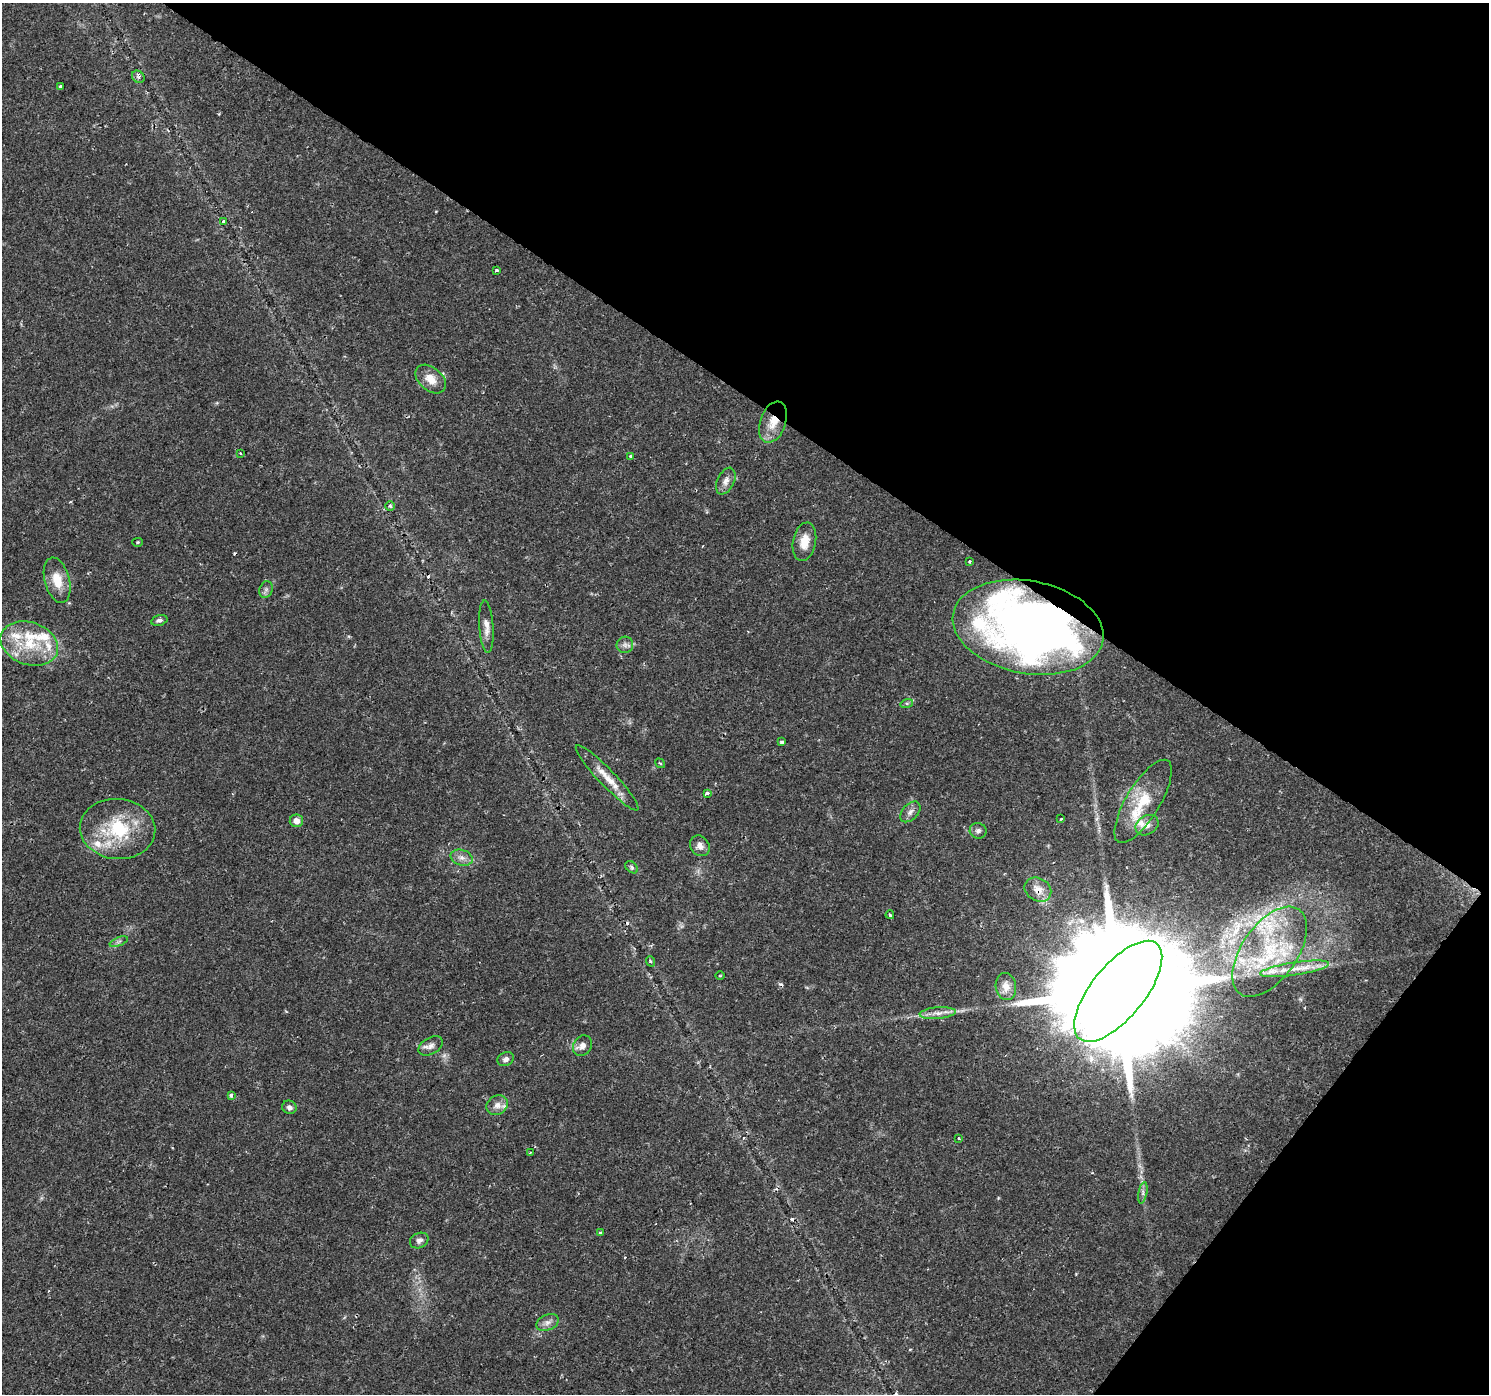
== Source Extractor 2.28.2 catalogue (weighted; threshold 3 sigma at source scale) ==
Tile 8 of 4 x 4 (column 4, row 2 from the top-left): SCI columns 4461-5947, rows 2967-4358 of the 5953 x 5998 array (HDU 1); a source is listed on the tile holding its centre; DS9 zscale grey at full resolution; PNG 1491 x 1396 px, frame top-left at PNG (2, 3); each listed source drawn as its Kron ellipse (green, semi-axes under 4 px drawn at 4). Shown black and unused: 34% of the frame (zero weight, under 2 of 3 exposures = <1% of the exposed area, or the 3 px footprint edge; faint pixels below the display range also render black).
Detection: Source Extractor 2.28.2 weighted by HDU 2 'WHT'; one run over the whole footprint, this tile lists its part. Background 0.0415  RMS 0.0033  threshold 0.015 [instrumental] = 3 sigma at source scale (4.5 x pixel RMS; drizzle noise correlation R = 1.50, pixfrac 1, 0.0396/0.0396 arcsec/px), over >= 5 px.
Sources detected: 74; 7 cosmic-ray / hot-pixel residue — neither listed nor drawn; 10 inside a brighter listed object's ellipse — not listed separately; the other 57 listed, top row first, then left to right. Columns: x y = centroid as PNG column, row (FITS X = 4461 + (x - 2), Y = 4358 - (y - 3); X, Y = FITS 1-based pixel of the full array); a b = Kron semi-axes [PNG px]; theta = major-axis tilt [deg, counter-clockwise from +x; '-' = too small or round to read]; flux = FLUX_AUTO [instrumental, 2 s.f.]
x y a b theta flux
138 77 7 5 -45 0.75
60 86 3 3 - 0.46
223 221 4 3 - 0.99
496 270 3 3 - 1.2
431 379 17 11 -41 4.5
773 422 21 12 70 6.2
240 453 3 2 - 0.33
631 456 4 3 - 0.49
726 481 14 8 65 2.1
390 506 5 4 - 0.6
138 542 5 4 - 0.41
804 542 19 11 79 4.9
970 562 3 3 - 0.64
57 580 23 12 -75 6.6
266 590 8 6 70 0.96
159 620 8 5 15 0.97
486 627 26 7 -86 2.8
1028 627 76 46 -11 210
29 644 29 21 -19 15
625 645 8 8 - 1.3
907 703 6 4 17 0.59
781 742 3 3 - 1.8
660 763 5 3 - 0.29
607 778 44 8 -46 6.2
707 793 4 3 - 0.97
1143 801 48 17 59 13
910 812 12 7 46 1.7
1061 819 4 3 - 0.33
296 821 6 6 - 2.4
1147 825 12 9 31 2.2
118 829 38 30 -5 23
978 831 8 7 - 1.2
700 846 11 9 -54 1.9
462 858 11 7 -18 1.9
632 867 7 5 -42 0.67
1038 890 14 11 -32 3.8
890 915 4 3 - 0.63
119 942 9 3 21 0.62
1270 952 51 27 55 34
650 961 5 3 - 0.39
1294 969 35 6 9 6.2
720 976 5 3 - 0.27
1006 986 14 10 -79 3
1118 991 61 26 51 27000
938 1013 18 5 5 2.5
431 1046 13 8 31 1.9
582 1046 11 9 57 2
506 1059 8 6 26 1.3
231 1095 4 3 - 2.2
497 1105 11 9 36 2.2
289 1107 7 6 - 1.4
959 1138 3 3 - 0.65
530 1152 3 2 - 0.42
1143 1193 11 3 80 0.83
600 1233 3 3 - 0.82
419 1241 10 7 26 1.4
548 1323 12 7 25 1.9
Overlapping masked pixels (flux is a lower limit): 4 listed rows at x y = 773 422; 1028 627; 1038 890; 1118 991